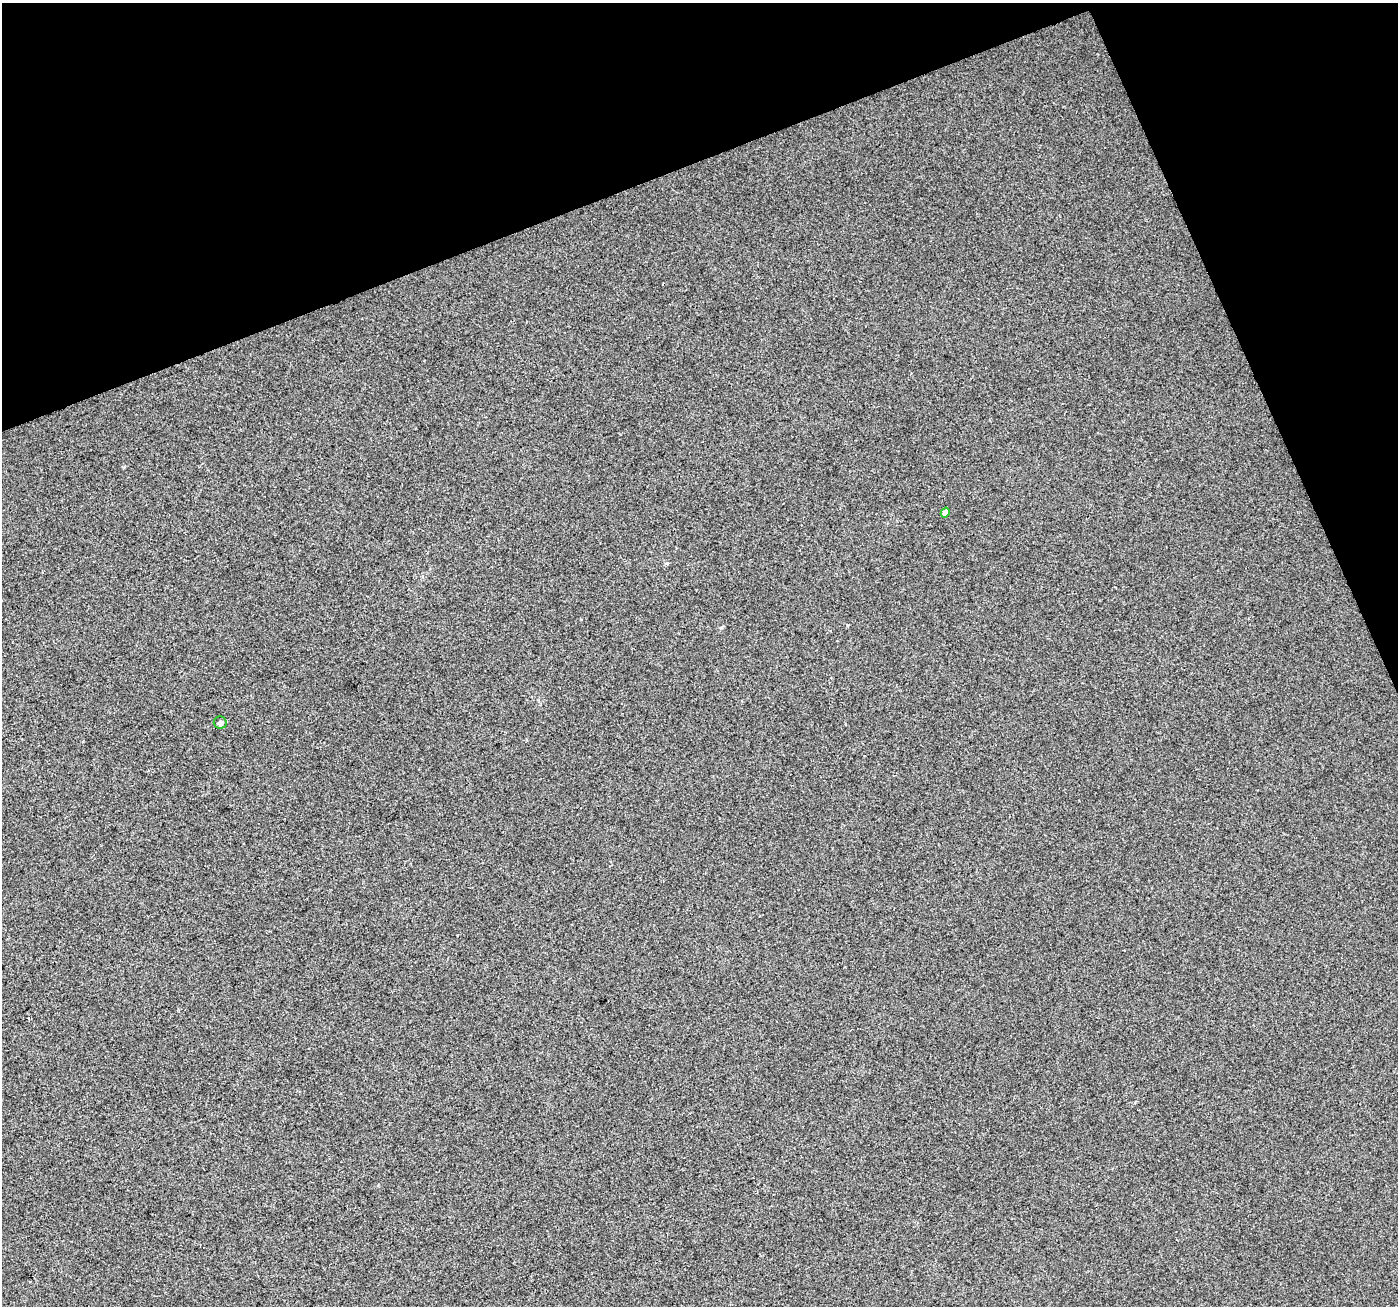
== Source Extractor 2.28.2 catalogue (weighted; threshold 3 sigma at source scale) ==
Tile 3 of 4 x 4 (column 3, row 1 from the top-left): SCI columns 2793-4188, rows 4050-5353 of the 5583 x 5434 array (HDU 1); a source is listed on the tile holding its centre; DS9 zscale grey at full resolution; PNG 1400 x 1308 px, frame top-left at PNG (2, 3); each listed source drawn as its Kron ellipse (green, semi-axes under 4 px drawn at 4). Shown black and unused: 19% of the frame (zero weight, under 2 of 3 exposures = <1% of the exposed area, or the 3 px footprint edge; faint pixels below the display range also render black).
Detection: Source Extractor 2.28.2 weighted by HDU 2 'WHT'; one run over the whole footprint, this tile lists its part. Background 0.014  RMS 0.0079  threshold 0.0356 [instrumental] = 3 sigma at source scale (4.5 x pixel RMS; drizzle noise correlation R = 1.50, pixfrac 1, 0.0396/0.0396 arcsec/px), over >= 5 px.
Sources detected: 3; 1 cosmic-ray / hot-pixel residue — neither listed nor drawn; the other 2 listed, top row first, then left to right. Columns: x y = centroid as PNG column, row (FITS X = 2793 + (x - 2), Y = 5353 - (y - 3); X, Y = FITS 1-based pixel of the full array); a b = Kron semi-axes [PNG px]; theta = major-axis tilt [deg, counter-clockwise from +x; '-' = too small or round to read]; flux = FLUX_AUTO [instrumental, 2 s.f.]
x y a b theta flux
945 512 5 4 - 3.6
220 723 6 6 - 2